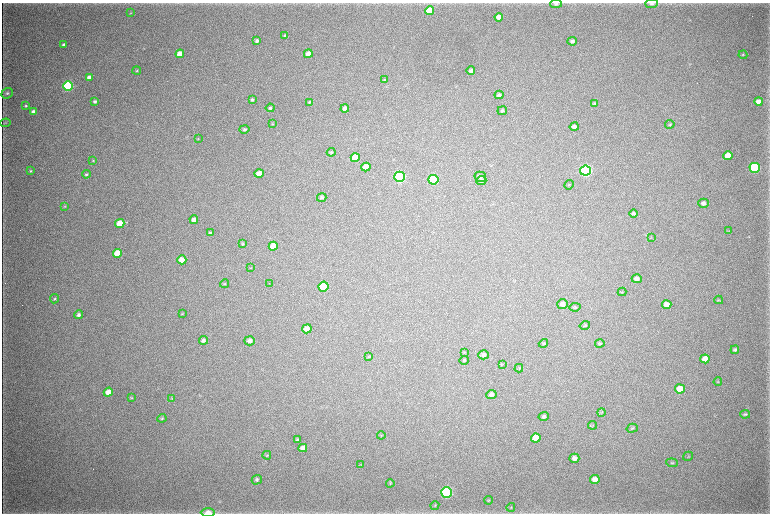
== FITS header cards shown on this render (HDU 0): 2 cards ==
NAXIS1  =                 1536 / length of data axis 1
NAXIS2  =                 1023 / length of data axis 2

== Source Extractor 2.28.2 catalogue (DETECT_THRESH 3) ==
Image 1536 x 1023 px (HDU 0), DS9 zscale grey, zoomed out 1/2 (1 PNG px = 2 x 2 image px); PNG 772 x 516 px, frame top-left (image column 1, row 1022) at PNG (2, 3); each listed source drawn as its Kron ellipse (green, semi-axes under 4 px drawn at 4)
Background 4040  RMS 36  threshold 108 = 3 sigma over >= 5 px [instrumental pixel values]
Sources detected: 124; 5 cannot appear on this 1/2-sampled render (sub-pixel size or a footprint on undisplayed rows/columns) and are neither listed nor drawn; the other 119 listed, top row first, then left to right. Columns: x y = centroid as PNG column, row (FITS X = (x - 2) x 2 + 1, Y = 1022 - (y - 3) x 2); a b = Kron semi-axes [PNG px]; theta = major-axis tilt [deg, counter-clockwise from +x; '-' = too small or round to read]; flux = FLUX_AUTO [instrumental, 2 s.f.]
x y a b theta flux
556 4 6 3 2 1.3e+04
652 4 6 3 4 1.4e+04
429 11 4 4 - 1.7e+05
130 13 3 2 - 4.2e+03
499 17 4 4 - 6.5e+04
285 35 4 3 - 9.1e+03
257 41 4 3 - 1.9e+04
572 41 4 3 - 1.8e+04
64 45 4 3 - 2.2e+04
180 54 4 4 - 8.0e+04
308 54 4 4 - 5.9e+04
743 55 4 3 - 5.9e+03
137 70 4 3 - 7.4e+03
471 71 4 4 - 2.5e+04
89 77 4 3 - 4.2e+04
384 80 4 3 - 5.4e+03
68 86 5 4 - 1.2e+06
7 93 6 5 - 1.5e+04
499 95 4 4 - 2.1e+04
252 100 4 3 - 1.3e+04
95 101 4 3 - 1.7e+04
759 101 4 3 - 4.7e+04
309 102 4 3 - 7.4e+03
594 103 4 3 - 8.1e+03
26 106 4 3 - 8.3e+03
270 108 4 4 - 1.2e+04
345 109 4 4 - 3.7e+04
502 111 5 4 - 1.4e+04
34 112 4 3 - 5.6e+04
5 123 5 3 - 8.5e+03
272 124 3 2 - 4.5e+03
670 124 5 4 - 8.7e+03
574 127 4 4 - 2.5e+04
244 129 5 4 - 1.5e+04
198 138 3 3 - 4.6e+03
331 152 4 3 - 8.6e+03
728 156 4 4 - 1.0e+05
355 158 5 4 - 1.7e+05
93 161 4 3 - 6.2e+03
366 167 4 4 - 1.1e+05
755 168 5 5 - 1.0e+06
30 171 3 3 - 7.3e+03
585 171 5 5 - 1.9e+06
259 173 4 4 - 6.2e+04
86 174 4 4 - 1.0e+04
400 177 5 5 - 1.6e+06
480 177 6 5 - 1.8e+04
433 180 5 5 - 7.0e+05
481 181 5 4 - 1.7e+04
569 185 5 2 - 5.2e+03
322 198 5 3 - 1.5e+04
703 203 5 4 - 3.1e+04
65 206 3 3 - 4.7e+03
633 214 4 4 - 1.4e+04
194 220 4 4 - 3.6e+04
120 223 4 4 - 1.3e+05
729 231 4 3 - 5.4e+03
210 233 4 3 - 1.2e+04
651 237 3 2 - 3.5e+03
242 244 4 3 - 9.2e+03
273 246 4 4 - 1.3e+05
117 253 4 4 - 1.7e+05
182 260 4 4 - 8.6e+04
251 268 4 2 - 4.0e+03
637 279 5 4 - 3.9e+04
269 283 2 1 - 3.0e+03
224 284 4 3 - 7.6e+03
323 286 5 5 - 5.0e+05
622 292 4 3 - 6.3e+03
55 299 5 4 - 9.4e+03
719 300 4 3 - 6.3e+03
563 304 5 5 - 4.1e+04
667 305 4 4 - 5.1e+04
575 307 5 4 - 9.5e+03
182 313 4 3 - 5.5e+03
79 315 4 4 - 2.2e+04
585 325 5 3 - 8.7e+03
307 329 5 4 - 5.6e+04
203 340 4 4 - 2.1e+04
250 341 5 4 - 3.0e+04
543 343 5 3 - 7.1e+03
600 344 5 4 - 1.1e+04
735 350 4 3 - 1.6e+04
464 352 3 2 - 4.2e+03
483 355 5 4 - 2.4e+04
369 357 4 3 - 5.4e+03
705 359 5 4 - 7.8e+04
464 360 5 4 - 7.7e+03
503 364 3 3 - 3.2e+03
519 368 4 3 - 6.5e+03
718 382 4 3 - 5.7e+03
680 389 5 4 - 9.6e+04
108 392 5 4 - 6.9e+04
491 394 5 4 - 2.0e+04
131 398 4 3 - 5.9e+03
172 398 4 3 - 6.1e+03
601 412 4 2 - 6.6e+03
745 414 5 3 - 1.1e+04
544 416 5 4 - 1.8e+04
162 418 5 4 - 9.4e+03
592 425 4 3 - 6.3e+03
632 428 6 4 17 1.0e+04
381 435 4 2 - 4.1e+03
536 438 5 4 - 9.8e+04
298 440 4 3 - 1.0e+04
303 448 4 4 - 4.5e+04
267 455 4 4 - 8.2e+03
688 456 5 2 - 4.4e+03
574 458 5 4 - 4.0e+04
672 463 6 3 -6 8.4e+03
361 465 3 3 - 4.1e+03
595 479 5 4 - 5.2e+04
257 480 5 4 - 1.3e+04
390 483 4 3 - 5.9e+03
446 492 5 5 - 1.5e+06
489 500 4 3 - 5.7e+03
435 505 4 3 - 5.7e+03
511 507 4 3 - 6.0e+03
208 513 7 4 -1 7.0e+04
At the frame edge (FLAGS 8, measured only in part): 2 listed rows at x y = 652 4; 208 513
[5 sub-pixel or undisplayed-footprint detections neither listed nor drawn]